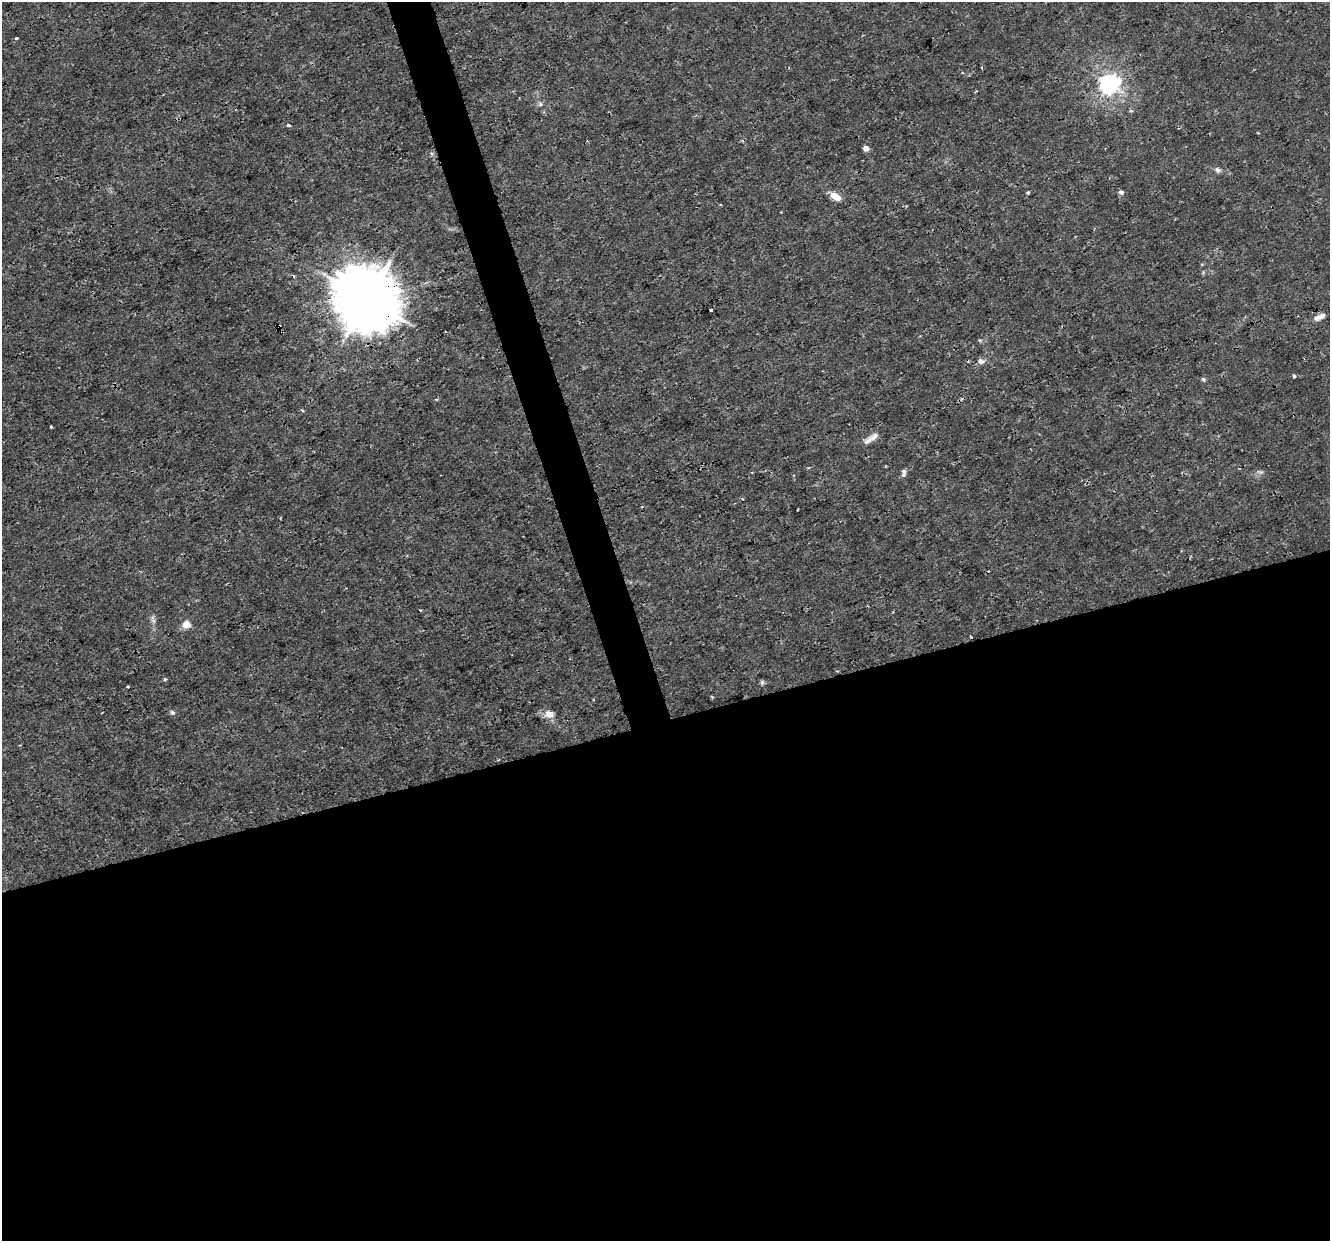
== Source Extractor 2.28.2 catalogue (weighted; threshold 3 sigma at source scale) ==
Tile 15 of 4 x 4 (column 3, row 4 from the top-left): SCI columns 2656-3983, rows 112-1350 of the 5310 x 5126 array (HDU 1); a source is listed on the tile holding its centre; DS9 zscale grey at full resolution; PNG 1332 x 1243 px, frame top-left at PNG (2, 2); no overlay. Shown black and unused: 44% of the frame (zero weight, under 3 of 4 exposures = <1% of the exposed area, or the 3 px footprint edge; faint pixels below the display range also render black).
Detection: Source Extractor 2.28.2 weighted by HDU 2 'WHT'; one run over the whole footprint, this tile lists its part. Background 0.00258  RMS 8.2e-04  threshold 0.00367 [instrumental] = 3 sigma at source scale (4.5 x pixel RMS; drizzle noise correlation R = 1.50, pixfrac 1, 0.0396/0.0396 arcsec/px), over >= 5 px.
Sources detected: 35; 4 cosmic-ray / hot-pixel residue — not listed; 1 inside a brighter listed object's ellipse — not listed separately; the other 30 listed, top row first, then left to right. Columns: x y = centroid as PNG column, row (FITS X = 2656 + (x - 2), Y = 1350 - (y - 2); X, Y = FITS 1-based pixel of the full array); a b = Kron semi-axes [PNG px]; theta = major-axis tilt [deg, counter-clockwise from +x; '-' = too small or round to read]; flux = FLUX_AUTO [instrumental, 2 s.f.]
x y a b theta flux
16 38 4 3 - 0.2
1109 84 7 7 - 47
540 104 6 6 - 0.19
1131 111 5 4 - 0.12
288 125 5 4 - 0.16
866 148 4 4 - 0.87
1217 170 8 7 - 0.27
1121 192 5 5 - 0.27
1028 193 4 4 - 0.1
835 196 12 6 -32 0.98
367 299 20 18 -43 500
711 310 3 3 - 0.4
1319 317 15 6 24 0.6
279 327 4 3 - 0.26
981 361 10 8 -11 0.35
1294 376 4 3 - 0.17
1203 379 5 5 - 0.14
302 410 5 3 - 0.12
51 427 3 2 - 0.093
868 441 15 9 40 0.47
904 471 7 6 - 0.25
280 518 3 3 - 0.074
154 621 7 4 -71 0.21
186 624 5 5 - 2.2
165 679 5 4 - 0.11
762 682 7 5 70 0.16
128 686 4 3 - 0.07
712 697 4 3 - 0.086
172 712 6 6 - 0.2
549 714 12 9 -6 0.71
Overlapping masked pixels (flux is a lower limit): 3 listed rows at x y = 367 299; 279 327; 981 361